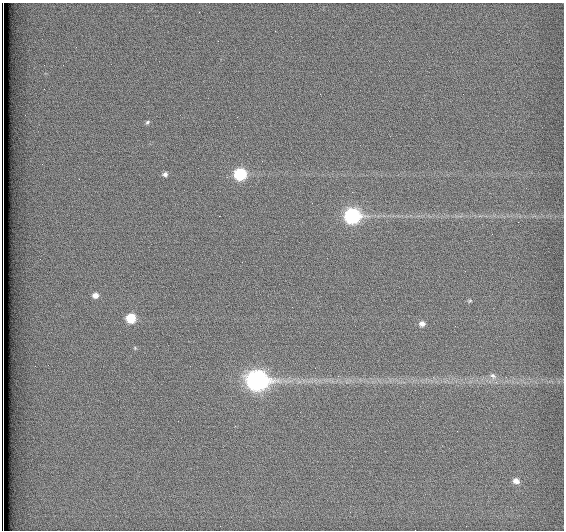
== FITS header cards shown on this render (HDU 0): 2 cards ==
NAXIS1  =                  562          / # of pixels in <axis direction>
NAXIS2  =                  528          / # of pixels in <axis direction>

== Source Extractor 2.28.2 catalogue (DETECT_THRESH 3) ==
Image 562 x 528 px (HDU 0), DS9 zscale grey, 1 PNG px = 1 image px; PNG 566 x 532 px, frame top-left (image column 1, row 528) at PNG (2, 3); no overlay
Background 1790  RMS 4.6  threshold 13.8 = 3 sigma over >= 5 px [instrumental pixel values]
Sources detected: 14; all 14 listed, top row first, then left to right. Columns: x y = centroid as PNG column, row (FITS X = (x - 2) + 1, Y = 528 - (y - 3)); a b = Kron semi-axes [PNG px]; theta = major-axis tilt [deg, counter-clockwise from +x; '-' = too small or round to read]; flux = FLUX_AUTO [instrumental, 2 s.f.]
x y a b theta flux
147 122 7 4 45 600
165 174 7 6 - 1100
240 174 8 7 - 27000
352 216 9 8 - 68000
95 295 7 7 - 2000
470 301 6 5 - 500
131 318 7 6 - 11000
422 324 7 6 - 1600
135 348 5 4 - 320
493 376 11 7 -43 1500
257 380 10 9 - 180000
516 481 8 7 - 2100
350 512 2 2 - 130
3 528 8 2 -89 1300
At the frame edge (FLAGS 8, measured only in part): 1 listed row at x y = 3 528